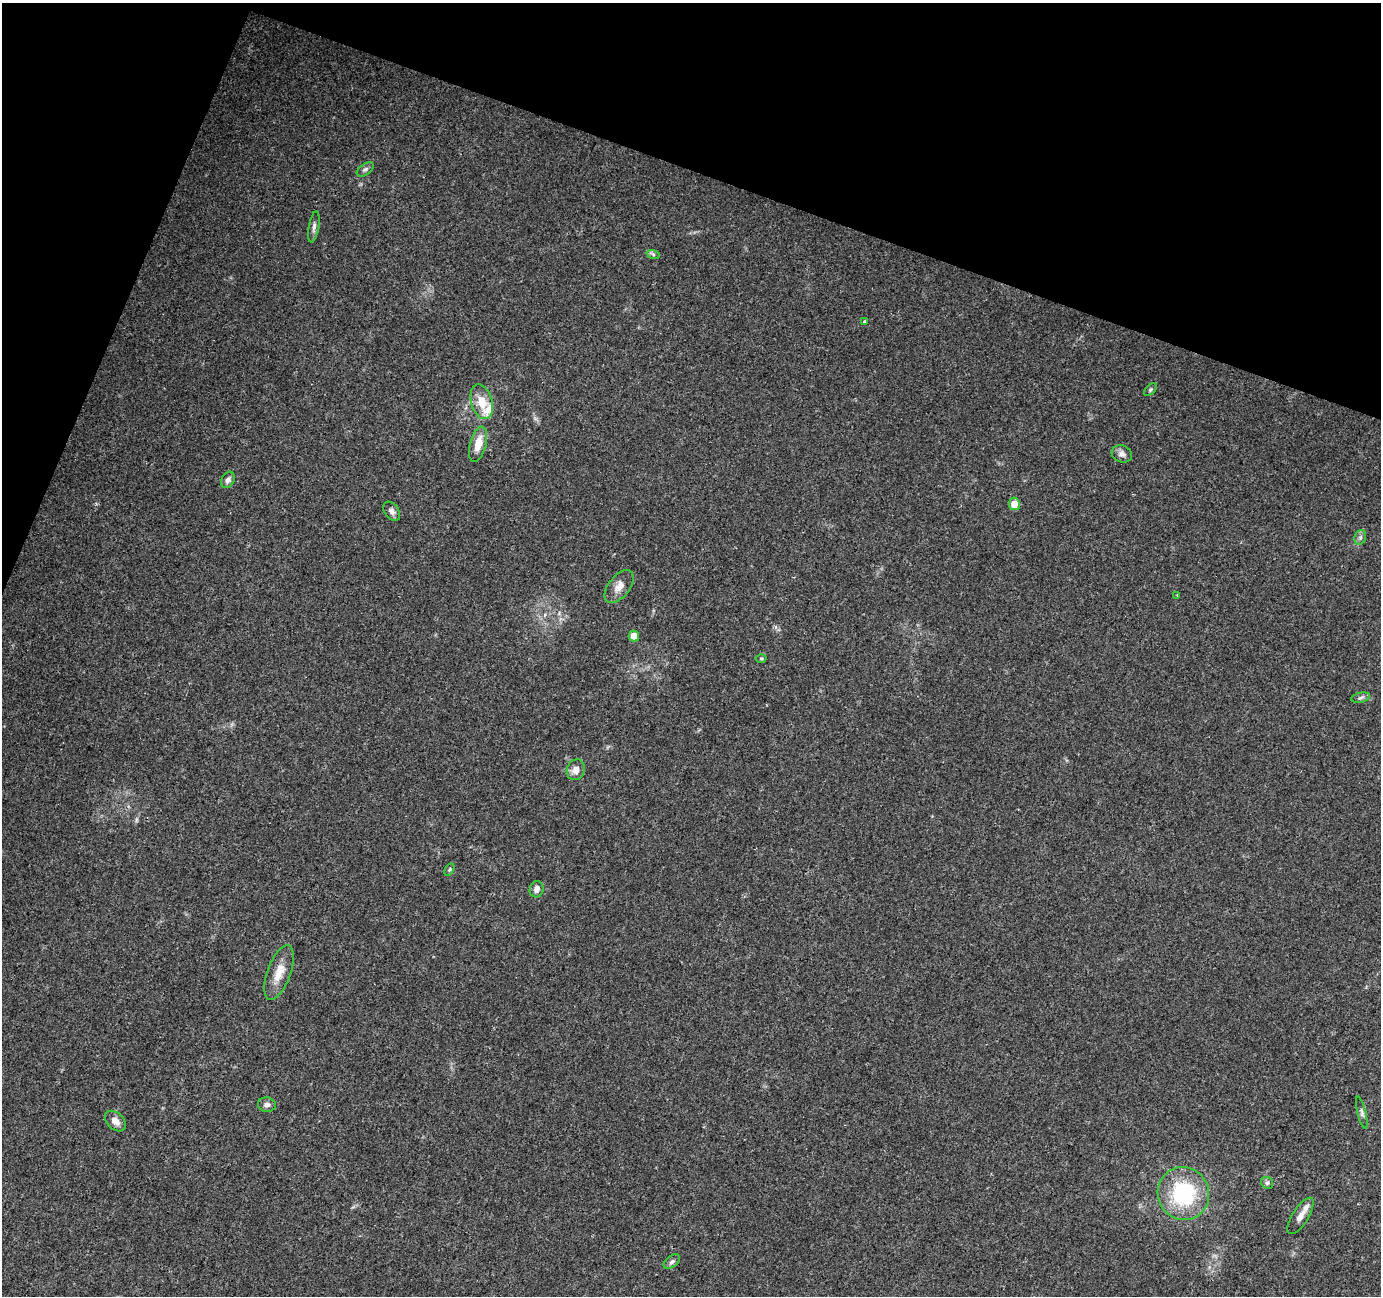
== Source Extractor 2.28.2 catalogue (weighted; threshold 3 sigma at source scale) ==
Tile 2 of 4 x 4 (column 2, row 1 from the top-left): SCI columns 1391-2769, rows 4157-5450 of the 5527 x 5664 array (HDU 1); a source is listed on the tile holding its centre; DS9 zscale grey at full resolution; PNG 1383 x 1298 px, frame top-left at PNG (2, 3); each listed source drawn as its Kron ellipse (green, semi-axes under 4 px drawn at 4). Shown black and unused: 18% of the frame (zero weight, under 3 of 4 exposures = <1% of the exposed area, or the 3 px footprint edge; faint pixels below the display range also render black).
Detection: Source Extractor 2.28.2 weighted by HDU 2 'WHT'; one run over the whole footprint, this tile lists its part. Background 0.022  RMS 0.0036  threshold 0.016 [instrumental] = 3 sigma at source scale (4.5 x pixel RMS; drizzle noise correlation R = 1.50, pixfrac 1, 0.0396/0.0396 arcsec/px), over >= 5 px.
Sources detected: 29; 1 inside a brighter listed object's ellipse — not listed separately; the other 28 listed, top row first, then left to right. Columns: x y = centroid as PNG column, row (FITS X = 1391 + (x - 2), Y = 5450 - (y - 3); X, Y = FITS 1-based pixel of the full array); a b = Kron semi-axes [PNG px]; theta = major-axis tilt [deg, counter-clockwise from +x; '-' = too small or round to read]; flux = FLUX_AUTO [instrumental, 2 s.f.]
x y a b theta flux
365 169 9 5 36 0.97
314 227 16 5 80 1.3
653 254 7 4 -19 0.67
865 321 4 3 - 0.36
1150 390 8 5 46 0.64
482 402 18 10 -74 6.1
478 444 18 8 75 5
1122 454 10 8 -24 1.7
228 480 9 6 60 1.3
1014 504 6 5 - 5
392 511 11 7 -54 1.4
1360 537 7 5 70 0.92
619 586 19 10 52 3.4
1177 595 3 3 - 0.24
634 636 5 5 - 4
761 658 5 3 - 0.39
1361 698 9 5 11 0.91
576 770 10 9 - 2.5
449 870 7 4 59 0.5
537 889 8 6 73 1.7
279 972 29 11 69 5.8
267 1105 9 7 -11 1.2
1362 1113 16 4 -77 1
115 1121 12 8 -44 2.7
1267 1183 6 5 - 0.77
1183 1194 26 25 - 29
1301 1216 21 8 58 3
672 1262 9 5 37 1.1